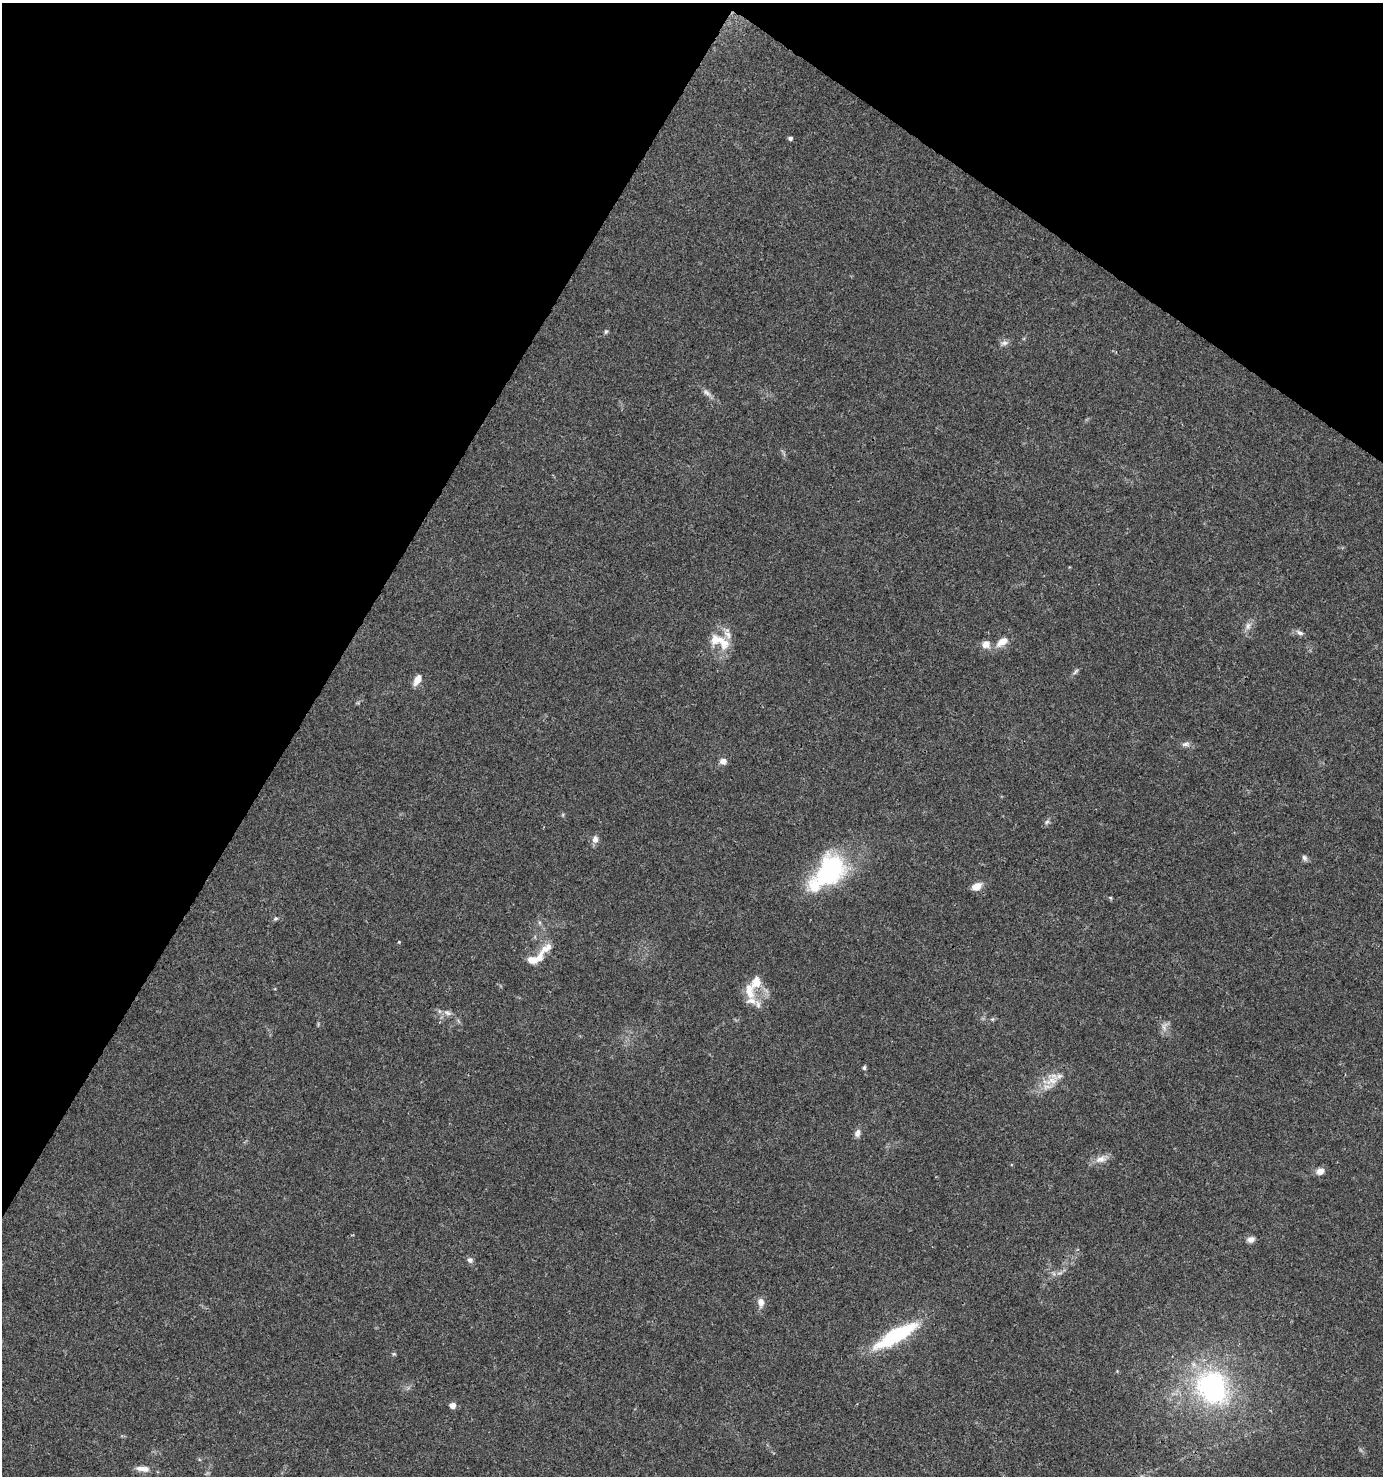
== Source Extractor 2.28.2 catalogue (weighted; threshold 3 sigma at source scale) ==
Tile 2 of 4 x 4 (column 2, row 1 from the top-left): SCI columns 1637-3017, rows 4421-5894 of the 5966 x 5903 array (HDU 1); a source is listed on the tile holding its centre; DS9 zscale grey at full resolution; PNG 1385 x 1478 px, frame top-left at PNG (2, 3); no overlay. Shown black and unused: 29% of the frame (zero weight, under 3 of 4 exposures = <1% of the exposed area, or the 3 px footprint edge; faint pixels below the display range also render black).
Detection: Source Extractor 2.28.2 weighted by HDU 2 'WHT'; one run over the whole footprint, this tile lists its part. Background 0.0416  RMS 0.0036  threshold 0.0164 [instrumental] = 3 sigma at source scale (4.5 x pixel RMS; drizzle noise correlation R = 1.50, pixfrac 1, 0.0396/0.0396 arcsec/px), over >= 5 px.
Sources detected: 44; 1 too faint to see at this stretch — not listed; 5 inside a brighter listed object's ellipse — not listed separately; the other 38 listed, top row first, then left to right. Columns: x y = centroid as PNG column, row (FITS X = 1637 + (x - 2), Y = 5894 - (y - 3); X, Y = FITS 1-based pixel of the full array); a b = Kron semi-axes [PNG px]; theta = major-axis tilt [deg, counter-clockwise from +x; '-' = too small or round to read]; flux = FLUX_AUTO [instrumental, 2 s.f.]
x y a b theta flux
790 138 4 4 - 1
606 332 6 5 - 0.62
1004 343 10 7 25 1.4
707 393 15 6 -38 1.8
1248 626 11 6 82 1.8
1300 633 11 6 -31 1.3
719 641 31 14 -26 8.3
1002 642 17 9 34 4
986 644 11 10 - 2.8
1075 671 10 4 46 0.88
417 680 12 7 61 3.4
1186 744 12 6 1 1.4
723 761 8 7 - 1.9
1047 822 7 5 44 0.81
595 839 9 7 86 2.1
1304 858 9 6 -65 1
828 872 53 29 46 43
976 886 9 7 26 4.1
1110 898 5 4 - 0.5
275 918 6 5 - 0.64
547 948 23 9 36 3.9
749 991 25 12 -78 6.3
448 1013 12 6 -21 1.7
992 1019 5 5 - 0.52
1164 1026 14 7 75 2
864 1068 6 4 75 0.67
1052 1081 21 11 17 5.7
857 1133 11 7 72 1.6
1101 1159 17 9 15 3.1
1320 1171 9 7 29 2.4
1251 1239 9 7 21 1.8
470 1260 8 7 - 1.1
761 1302 12 8 -85 2.5
896 1336 44 12 30 34
394 1354 5 5 - 0.5
1213 1387 45 38 -51 61
452 1405 5 5 - 2.9
143 1469 18 7 -6 3